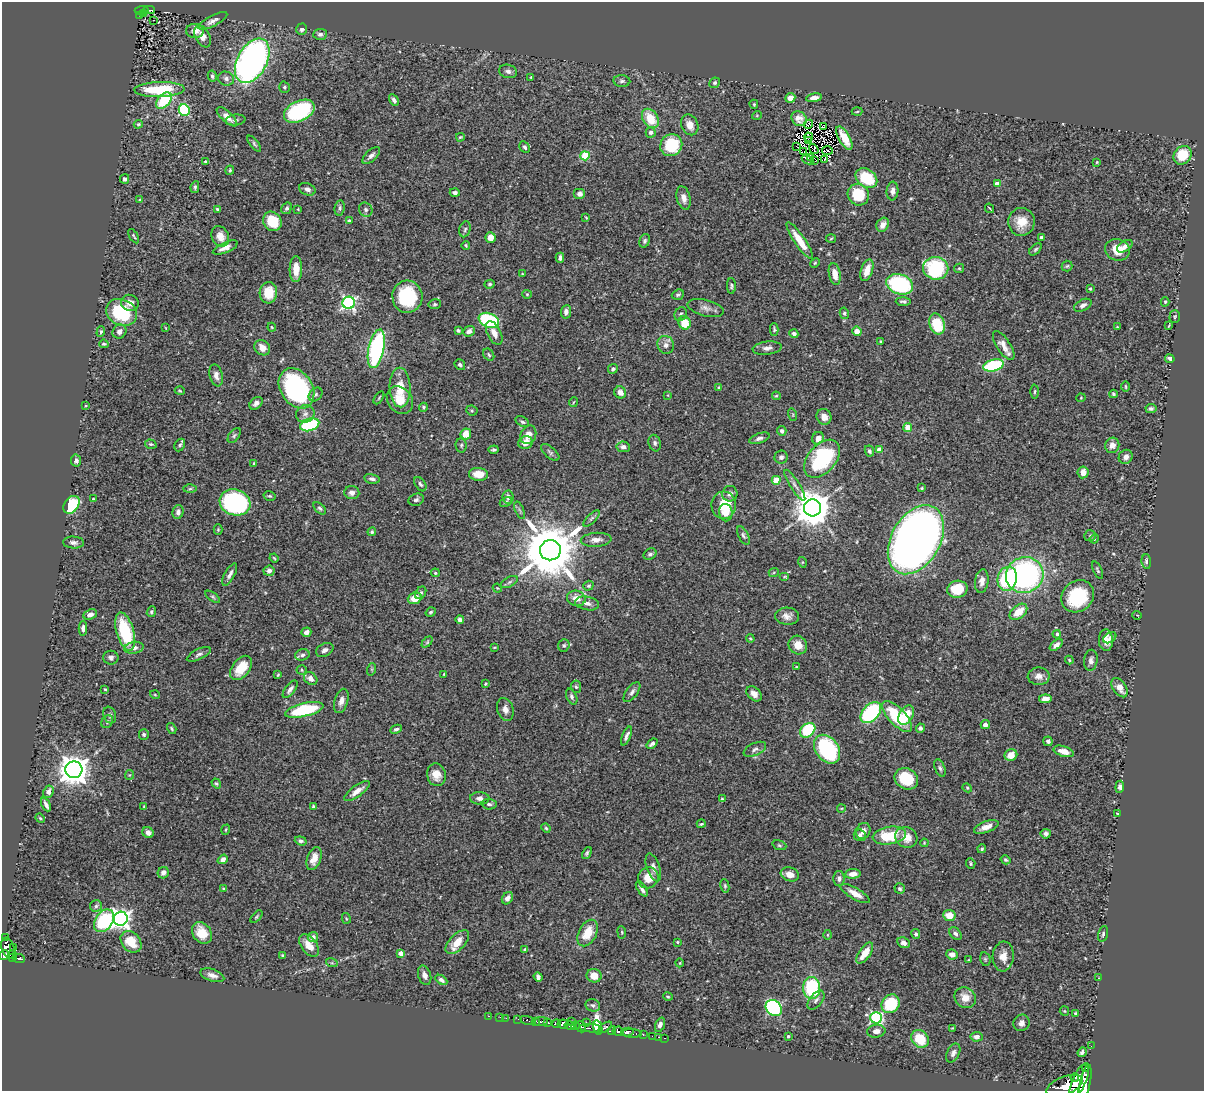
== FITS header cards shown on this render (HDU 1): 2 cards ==
NAXIS1  =                 1202
NAXIS2  =                 1089

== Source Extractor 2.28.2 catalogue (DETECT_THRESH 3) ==
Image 1202 x 1089 px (HDU 1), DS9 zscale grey, 1 PNG px = 1 image px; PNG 1206 x 1093 px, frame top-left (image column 1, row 1089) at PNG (2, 2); each listed source drawn as its Kron ellipse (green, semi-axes under 4 px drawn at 4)
Background 0.714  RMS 0.029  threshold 0.0864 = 3 sigma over >= 5 px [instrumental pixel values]
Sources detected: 464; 2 with non-positive FLUX_AUTO (blend fragments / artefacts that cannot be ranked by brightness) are neither listed nor drawn; the other 462 listed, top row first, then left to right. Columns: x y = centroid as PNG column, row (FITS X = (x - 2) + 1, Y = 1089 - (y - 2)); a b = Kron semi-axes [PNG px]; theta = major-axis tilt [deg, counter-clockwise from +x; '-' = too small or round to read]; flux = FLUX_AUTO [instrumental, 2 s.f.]
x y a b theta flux
142 10 7 3 5 64
149 10 6 2 2 65
143 13 3 3 - 27
140 15 3 2 - 12
154 20 3 2 - 2.7
213 21 16 5 28 9
302 29 6 5 - 5.7
195 31 9 7 1 12
320 34 7 5 5 5.4
202 36 12 7 -64 13
252 61 24 14 61 840
508 71 9 6 -12 6.7
212 76 5 4 - 4.4
531 77 4 2 - 1.2
226 79 8 7 - 6.9
622 81 8 6 -3 4.9
715 83 5 5 - 3.9
284 87 6 5 - 3
159 90 25 7 2 99
790 98 5 4 - 15
814 98 8 4 11 12
394 100 6 4 -60 5.8
164 101 10 6 46 77
754 104 4 3 - 2.2
184 110 6 5 - 140
299 111 16 10 26 210
857 111 5 3 - 2
757 115 5 3 - 1.7
227 117 13 5 -43 16
650 118 10 7 -56 47
799 119 8 7 - 11
235 120 10 5 5 5.5
138 124 5 3 - 2.4
809 124 5 2 - 0.38
690 125 11 8 -65 19
823 127 4 2 - 0.46
651 132 5 5 - 5.8
460 137 4 3 - 2
809 137 4 2 - 0.13
844 138 13 5 -61 32
808 140 2 2 - 1.8
254 144 10 4 -52 3.9
671 145 11 10 - 84
525 147 6 5 - 3.9
797 147 3 2 - 1.7
814 149 5 3 - 4.1
827 150 5 3 - 0.45
804 152 4 2 - 1.3
371 155 11 5 43 8
1182 155 10 8 51 62
585 156 4 4 - 100
811 157 4 2 - 1.4
807 160 6 3 -29 2.9
824 160 2 2 - 2.1
815 161 3 2 - 3.6
206 162 4 3 - 2.8
1097 162 3 2 - 1.7
230 170 5 4 - 3.4
866 178 12 8 -37 77
125 179 5 4 - 5.2
997 184 4 4 - 30
195 187 6 4 81 3.2
307 189 8 6 -23 7.3
892 191 9 6 85 9.6
455 193 5 3 - 5.1
580 194 6 5 - 8.3
858 195 11 10 - 66
684 198 12 7 -77 13
140 200 4 3 - 2.8
287 208 6 5 - 4.9
340 208 7 5 82 4.1
989 208 5 2 - 1.8
217 209 3 3 - 2
298 209 3 3 - 1.5
366 210 7 6 - 5
586 217 4 3 - 1.8
272 221 10 9 - 53
349 221 4 3 - 5.3
1021 222 14 13 - 32
883 225 7 6 - 14
465 229 8 5 72 4.1
134 236 8 3 -59 2.5
220 236 10 8 -65 16
490 237 5 5 - 22
1041 237 3 3 - 3.9
831 239 5 3 - 1.9
645 241 7 5 70 3.8
800 241 22 5 -56 36
466 245 4 3 - 2.1
1125 246 9 5 33 9.1
225 248 13 5 23 13
1035 249 7 4 45 3.4
1117 250 12 10 -13 37
560 258 5 4 - 6.7
815 263 5 4 - 2.5
1067 266 5 5 - 2.9
936 268 12 11 - 160
959 268 5 4 - 2.4
296 269 13 6 89 27
867 270 11 6 72 25
522 274 4 3 - 2
835 274 11 5 -80 21
490 284 5 4 - 3
900 284 14 10 -19 210
731 286 8 4 -89 3.8
1090 289 4 3 - 2.3
268 293 10 9 - 39
527 294 5 4 - 2
678 295 6 5 - 3.7
407 297 16 15 - 110
903 301 7 4 -1 4.6
1165 302 4 4 - 2.7
130 303 9 8 - 11
349 303 6 6 - 400
435 304 6 5 - 3.3
1083 305 9 5 28 7.6
706 308 19 8 -15 12
122 312 16 13 -27 130
566 312 6 5 - 7.6
844 313 6 4 -80 3
681 314 7 6 - 5.1
1175 316 6 5 - 2.8
489 320 10 7 -22 190
685 323 7 6 - 44
937 324 11 7 -70 74
1169 325 3 2 - 1.6
272 327 4 4 - 2
1117 327 3 3 - 1.4
166 328 3 2 - 1.3
774 329 6 3 -89 3.1
458 330 4 3 - 3.3
469 331 6 5 - 9.6
857 331 5 4 - 17
101 332 5 3 - 2.7
119 332 7 6 - 8.4
494 333 13 6 -64 15
794 334 4 4 - 5.9
881 341 3 2 - 2.1
104 344 5 3 - 2.5
666 345 9 8 - 9.6
1004 346 17 6 -57 17
262 348 8 7 - 16
767 348 14 6 7 9.8
376 349 20 7 78 270
489 355 6 5 - 3.4
1170 359 5 3 - 5.3
460 365 6 5 - 4.8
993 365 10 5 15 170
613 369 5 4 - 5.1
216 375 11 6 -75 12
400 387 20 10 -88 41
719 387 4 4 - 1.9
1125 387 5 3 - 1.9
296 388 21 16 -57 360
180 391 5 3 - 2.1
620 392 6 5 - 11
1035 392 7 3 88 2.8
316 394 8 6 45 5.4
1113 394 4 3 - 3.6
668 395 3 2 - 1.2
776 396 4 4 - 2.1
379 398 7 3 57 2.1
1081 398 4 4 - 1.8
400 400 15 12 -52 28
574 402 5 3 - 1.6
256 403 7 5 42 7.4
86 406 4 3 - 1.6
423 407 4 4 - 2.9
1151 408 5 4 - 4.5
472 410 6 5 - 3
305 414 9 8 - 9.9
793 415 6 4 -73 2.7
824 417 8 7 - 14
522 422 7 5 -31 4.2
310 425 10 6 17 170
908 427 4 4 - 45
782 431 5 4 - 5.9
466 434 5 5 - 34
234 435 8 5 53 3.7
528 435 10 7 66 18
759 438 11 5 19 6.7
818 438 6 5 - 14
526 443 7 6 - 15
655 443 8 6 -73 5.1
151 444 6 4 -18 2.9
180 445 6 5 - 4.3
461 445 7 5 -80 3.7
1112 445 8 7 - 12
623 447 7 5 -8 8.2
494 450 5 3 - 3.1
879 450 4 4 - 20
869 451 6 4 -64 4.6
550 452 11 5 -40 4.6
781 457 6 6 - 5.9
1126 457 7 6 - 10
822 459 22 14 49 170
76 461 6 5 - 6.1
254 464 4 4 - 3.1
1083 472 6 5 - 15
478 474 9 6 -5 28
372 479 8 4 -11 6.3
776 480 4 4 - 55
420 484 8 5 -56 4.5
795 485 18 4 -58 9
922 488 4 3 - 2.3
190 489 6 4 2 3.3
352 493 7 6 - 9.7
730 494 8 7 - 9.7
270 496 6 4 -14 2.9
508 497 6 5 - 9.2
93 499 3 3 - 1.5
416 500 8 6 18 5.1
235 502 15 13 -19 340
506 502 6 4 26 2.9
72 505 10 7 52 110
724 505 14 12 86 53
320 508 7 4 -44 3.8
812 508 8 8 - 5100
520 510 9 3 -69 3.3
178 512 7 5 75 8.6
726 513 8 6 -81 11
592 518 10 4 45 4.8
218 530 5 4 - 2.4
372 532 4 4 - 2.8
743 536 10 5 -63 4.6
1090 536 6 5 - 3.5
1094 539 5 3 - 1.8
596 540 15 7 4 13
916 540 37 24 60 2300
73 542 10 6 -3 8.2
550 550 10 10 - 15000
650 554 7 5 34 4.8
274 558 4 3 - 1.9
802 562 5 3 - 1.9
1146 562 7 4 -84 5.2
1097 570 9 3 -66 3.1
269 571 5 5 - 8.1
774 572 5 3 - 1.6
435 573 4 4 - 2.3
230 574 12 5 61 8.6
1025 575 19 18 - 460
785 576 5 3 - 1.8
1007 579 12 9 75 130
982 581 12 6 82 11
509 582 9 5 28 4.4
588 586 5 4 - 3.6
497 588 4 3 - 1.7
957 589 10 8 12 58
421 593 7 5 55 4.3
1078 596 17 15 40 130
213 597 8 4 -36 3.9
415 598 7 5 20 24
576 598 9 7 -17 19
587 603 12 6 -11 11
151 612 5 4 - 3.3
431 612 5 4 - 3.5
1018 612 10 6 39 32
90 614 7 5 22 10
1137 615 5 2 - 1.4
787 616 12 8 -1 12
460 619 4 4 - 6.3
83 628 7 4 -88 6.5
125 632 20 8 -74 110
306 632 5 4 - 8.6
1057 634 4 4 - 4.4
750 638 4 3 - 2
1110 638 7 5 32 5.8
1106 640 11 7 -88 15
427 642 6 4 46 2.5
564 645 6 5 - 3.7
798 645 10 9 - 23
1056 645 7 4 41 10
495 647 4 2 - 1.6
134 648 10 6 11 9.2
325 650 9 6 26 8.5
199 654 13 5 26 5.9
302 655 7 5 17 5.6
111 658 7 7 - 6.3
1069 660 4 3 - 2.3
1091 660 10 6 84 7.4
796 667 3 3 - 1.9
241 668 14 8 51 47
372 669 6 4 72 2.5
302 670 5 4 - 2.6
444 674 3 2 - 1.5
278 675 3 2 - 1.8
1039 676 11 8 0 14
311 679 7 5 -40 10
486 684 4 3 - 2.1
576 687 6 5 - 3
1120 688 11 6 -55 16
105 689 3 2 - 2.2
290 689 10 5 52 7.8
632 692 12 5 52 6.6
754 694 9 6 -44 11
155 695 5 3 - 1.6
572 697 8 5 -65 5.1
1045 699 6 4 7 13
341 701 12 6 73 12
505 709 12 8 -74 12
304 710 19 6 13 140
871 713 12 8 46 200
110 715 8 6 -70 5.2
906 715 10 7 61 35
897 716 20 8 -45 100
107 722 7 5 56 3.8
985 725 4 4 - 7.8
920 728 5 4 - 4.8
172 729 6 3 -56 2.7
396 729 6 4 25 4.9
808 730 8 6 40 120
144 734 5 5 - 3.6
626 736 10 4 68 7.2
1048 741 5 4 - 4.1
652 744 6 4 40 5.4
755 749 12 6 25 6.9
827 749 16 11 -54 210
1064 751 10 5 -17 16
1011 755 6 5 - 24
940 768 9 5 -68 4.8
74 770 8 8 - 2900
129 775 5 4 - 2
436 775 11 9 -75 19
906 779 12 10 -33 69
216 783 5 4 - 2.7
1120 787 6 4 84 5.4
967 788 5 4 - 2.1
357 791 15 5 36 17
48 792 6 5 - 12
480 798 10 6 -2 7.8
722 799 4 3 - 2.4
46 804 7 3 -63 6.6
489 804 7 5 -4 4.8
144 806 3 3 - 1.5
314 807 4 4 - 3.2
841 808 4 3 - 1.6
1117 813 4 3 - 1.2
40 818 5 4 - 2.5
701 824 4 3 - 2.2
986 827 13 5 21 18
546 828 5 4 - 2.2
226 830 5 3 - 2.1
863 831 8 7 - 12
148 833 6 5 - 8.9
1046 834 5 5 - 5.4
860 835 6 5 - 6.6
889 836 17 9 9 74
906 837 11 10 - 26
301 841 6 4 -20 4.1
924 843 4 3 - 1.7
779 845 7 4 -19 3.4
982 849 4 4 - 2.4
587 853 6 4 62 3.8
223 859 5 4 - 9.3
314 859 12 6 70 19
1006 860 5 4 - 2.9
971 864 5 5 - 2.8
653 867 14 6 -71 11
163 873 6 5 - 8.8
790 874 9 7 -18 17
853 874 8 4 5 13
648 878 11 10 - 26
839 879 7 5 -90 5.7
725 886 7 4 -80 3.1
223 888 3 3 - 2.3
642 889 8 3 -58 6.1
900 889 5 5 - 3.8
855 893 17 5 -30 19
507 898 6 5 - 7.5
96 906 6 6 - 4.2
949 915 6 5 - 27
256 917 8 4 49 3
346 918 5 4 - 2
121 919 7 7 - 940
104 921 12 8 55 190
622 932 6 3 -82 2.1
202 933 11 9 -55 37
588 933 14 9 62 39
916 934 5 4 - 3.9
955 934 7 5 -47 5.6
1103 934 8 4 75 4
827 935 5 3 - 1.8
313 937 5 5 - 11
5 938 3 2 - 31
131 942 12 9 -48 42
457 942 15 7 46 29
677 942 3 3 - 1.8
904 943 6 5 - 8.2
309 946 13 7 -52 25
8 948 10 6 -72 570
14 948 2 2 - 12
525 950 4 3 - 3.8
400 953 4 4 - 14
865 953 12 5 55 28
12 954 4 2 - 43
952 954 6 5 - 11
4 955 5 4 - 440
283 955 4 3 - 2.6
1003 956 15 10 85 21
13 958 3 3 - 71
19 959 6 3 -6 190
985 959 7 5 -77 3.1
968 960 3 2 - 1.7
332 963 6 3 -17 2
680 963 4 3 - 1.4
212 975 12 6 -19 11
425 975 10 6 -72 10
594 976 7 6 - 24
538 977 5 4 - 6.1
1099 978 3 2 - 1.2
441 980 6 4 -32 6.6
812 988 11 8 -89 130
668 997 5 3 - 2
965 998 11 9 -40 22
816 1000 11 6 50 7.1
891 1004 10 8 50 74
593 1005 7 6 - 5.2
774 1008 9 7 -45 270
1064 1011 5 4 - 1.9
1075 1013 4 3 - 2.8
488 1016 3 2 - 18
500 1017 2 2 - 12
506 1018 2 2 - 6.5
876 1018 6 6 - 280
518 1019 2 2 - 6.4
528 1020 8 3 -13 130
535 1021 3 2 - 180
572 1021 4 3 - 98
541 1022 7 3 7 770
586 1022 3 2 - 46
548 1023 4 3 - 440
1021 1023 8 7 - 9.6
556 1024 4 3 - 270
563 1024 5 4 - 1400
660 1025 7 4 70 8.4
570 1026 5 3 - 220
575 1026 4 3 - 100
581 1027 6 5 - 480
598 1027 7 4 -79 460
605 1027 8 3 37 380
591 1028 11 3 -6 340
952 1028 4 2 - 1.4
612 1030 4 3 - 230
618 1031 5 4 - 620
876 1031 9 6 8 12
627 1032 6 4 12 950
632 1033 9 3 -4 310
643 1034 3 2 - 26
652 1036 2 2 - 17
788 1036 3 3 - 2.8
659 1037 3 2 - 28
977 1037 6 5 - 9.7
664 1038 3 2 - 19
920 1039 9 8 - 51
1091 1046 2 2 - 9.9
1082 1052 5 3 - 4.1
953 1053 10 6 63 7.1
1085 1068 3 2 - 250
1075 1077 4 3 - 400
1079 1081 19 6 66 4700
1085 1083 19 5 78 4500
1065 1086 19 9 22 4200
At the frame edge (FLAGS 8, measured only in part): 2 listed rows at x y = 4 955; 1065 1086
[2 non-positive-flux detections neither listed nor drawn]